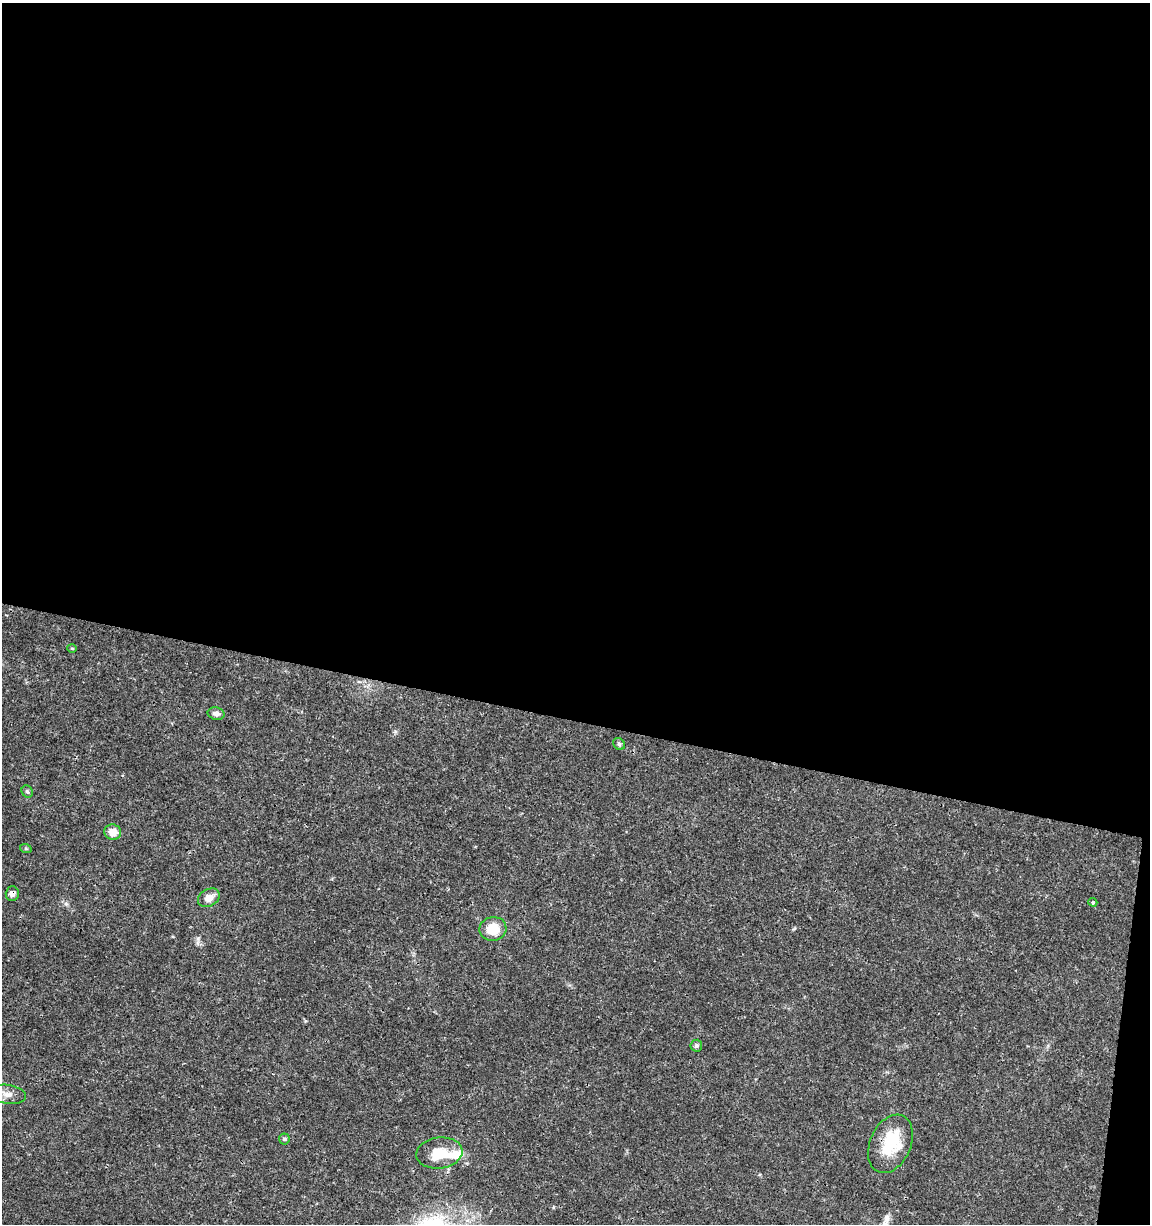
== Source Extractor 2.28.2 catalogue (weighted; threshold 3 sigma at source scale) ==
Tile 4 of 4 x 4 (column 4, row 1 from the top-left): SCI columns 3672-4819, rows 3675-4896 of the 5104 x 4898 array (HDU 1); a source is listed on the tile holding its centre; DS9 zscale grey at full resolution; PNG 1152 x 1226 px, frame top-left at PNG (2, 3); each listed source drawn as its Kron ellipse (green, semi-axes under 4 px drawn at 4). Shown black and unused: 60% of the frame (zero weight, under 3 of 4 exposures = <1% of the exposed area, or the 3 px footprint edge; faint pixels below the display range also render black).
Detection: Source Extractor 2.28.2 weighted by HDU 2 'WHT'; one run over the whole footprint, this tile lists its part. Background 0.0189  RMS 0.0018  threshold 0.00796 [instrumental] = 3 sigma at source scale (4.5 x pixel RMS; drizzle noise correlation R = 1.50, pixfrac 1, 0.0396/0.0396 arcsec/px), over >= 5 px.
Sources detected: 17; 2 inside a brighter listed object's ellipse — not listed separately; the other 15 listed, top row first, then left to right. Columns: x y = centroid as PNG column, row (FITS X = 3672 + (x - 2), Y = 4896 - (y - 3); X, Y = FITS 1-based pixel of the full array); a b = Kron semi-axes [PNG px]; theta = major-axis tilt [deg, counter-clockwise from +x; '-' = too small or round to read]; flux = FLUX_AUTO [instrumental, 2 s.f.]
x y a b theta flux
72 648 4 4 - 0.2
216 714 8 6 -11 0.77
619 744 6 5 - 0.32
27 791 6 5 - 0.4
113 832 8 7 - 1.8
26 849 6 4 -18 0.21
12 893 7 6 - 0.79
209 898 12 8 29 1.7
1093 902 4 3 - 0.23
493 929 13 12 - 4.1
696 1046 6 6 - 0.48
7 1094 19 9 -7 1.7
284 1139 5 5 - 0.28
890 1144 31 20 66 6.5
439 1153 23 15 7 4
Overlapping masked pixels (flux is a lower limit): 1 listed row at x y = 12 893